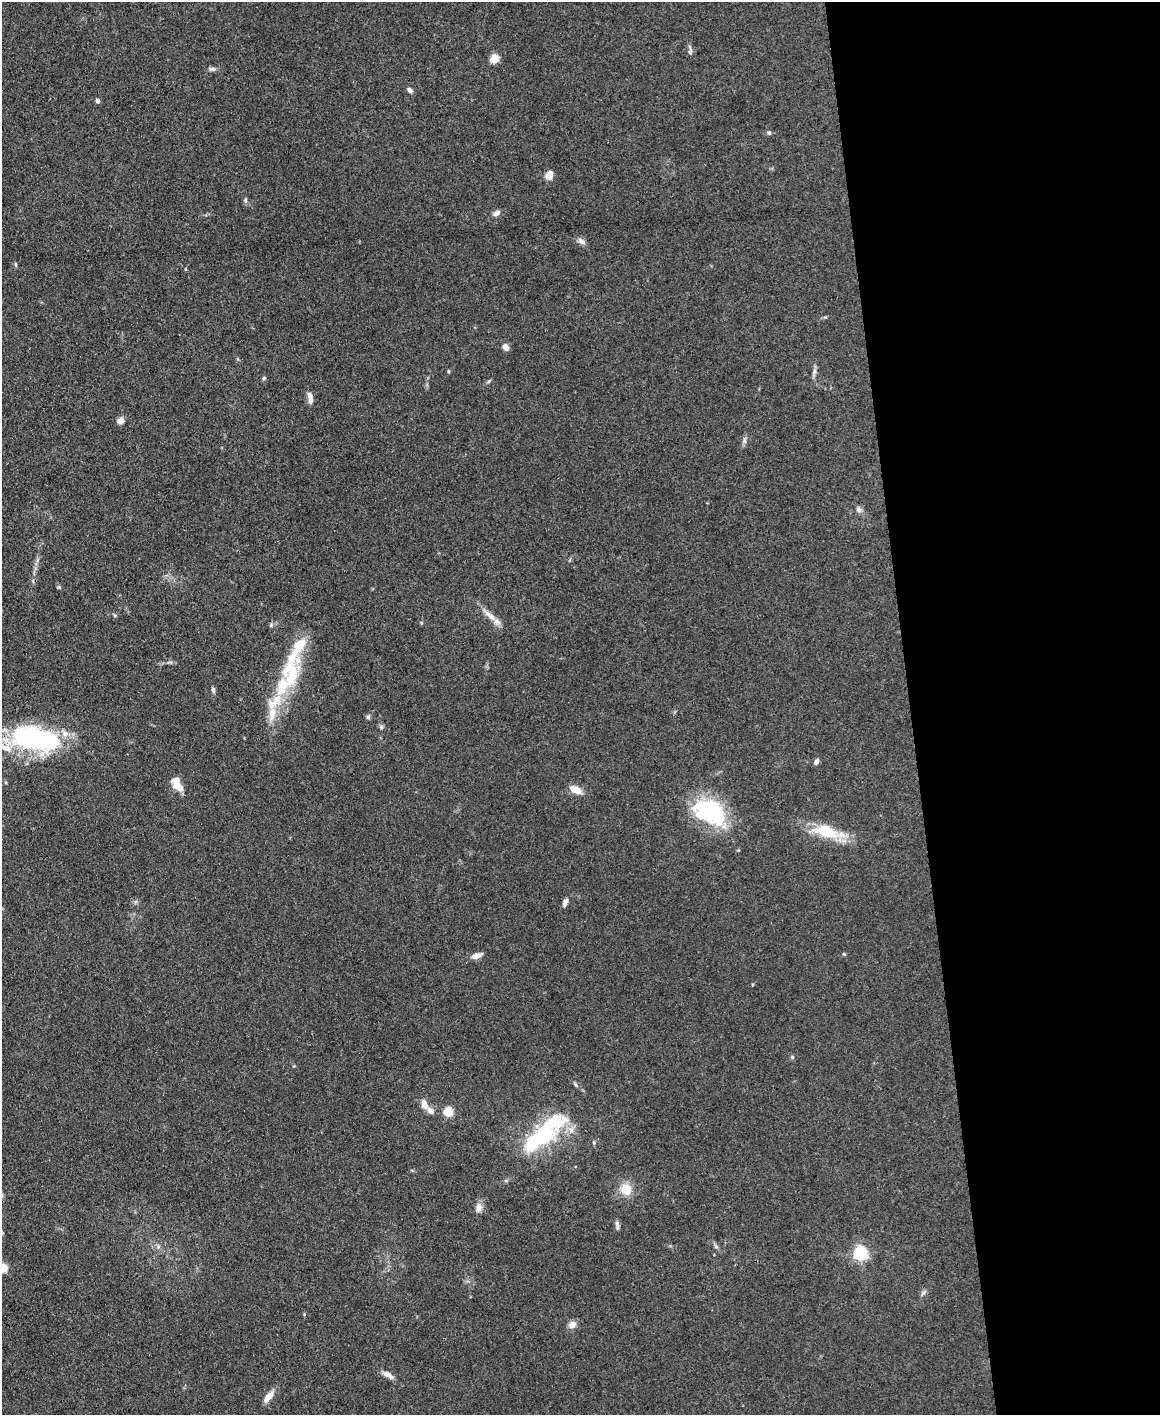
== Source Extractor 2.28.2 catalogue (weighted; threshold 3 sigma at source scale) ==
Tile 8 of 4 x 3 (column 4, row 2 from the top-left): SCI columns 3474-4631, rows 1657-3069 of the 4631 x 4616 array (HDU 1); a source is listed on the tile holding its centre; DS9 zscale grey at full resolution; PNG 1162 x 1417 px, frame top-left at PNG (2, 2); no overlay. Shown black and unused: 22% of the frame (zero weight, under 3 of 4 exposures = <1% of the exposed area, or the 3 px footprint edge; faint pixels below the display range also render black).
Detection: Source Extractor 2.28.2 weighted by HDU 2 'WHT'; one run over the whole footprint, this tile lists its part. Background 0.133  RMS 0.0076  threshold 0.0342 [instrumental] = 3 sigma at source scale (4.5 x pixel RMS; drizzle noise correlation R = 1.50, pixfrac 1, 0.05/0.05 arcsec/px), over >= 5 px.
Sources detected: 63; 4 inside a brighter object's white glare — not listed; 11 inside a brighter listed object's ellipse — not listed separately; the other 48 listed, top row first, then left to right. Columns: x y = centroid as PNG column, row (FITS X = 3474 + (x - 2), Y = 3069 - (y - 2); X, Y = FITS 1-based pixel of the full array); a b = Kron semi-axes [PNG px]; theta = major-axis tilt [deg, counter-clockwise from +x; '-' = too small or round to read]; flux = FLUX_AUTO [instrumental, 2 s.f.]
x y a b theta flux
690 47 10 3 -69 1.6
494 59 5 5 - 28
212 69 11 5 -9 2.1
410 90 7 5 -44 2.4
98 101 4 4 - 2.6
769 133 6 5 - 1.3
549 175 8 6 81 9.6
245 200 7 5 89 1.4
497 213 9 6 35 3
581 241 11 6 -40 3
15 264 6 3 -88 0.86
506 347 7 5 -52 5.2
814 371 8 5 71 2.2
264 378 5 4 - 1
489 381 8 3 45 1
310 398 14 6 -80 4.6
120 421 8 7 - 3.9
859 510 10 6 -72 2.6
59 587 5 4 - 1.3
488 614 13 6 -40 4.6
421 623 5 3 - 0.84
291 677 40 16 70 38
213 690 7 4 -83 1.6
272 714 23 10 80 12
368 717 5 5 - 1.5
381 727 6 4 50 1.2
36 738 59 31 -10 110
816 762 7 5 66 2.5
179 787 14 8 -33 8
576 790 12 7 -24 9.1
709 811 36 17 -68 31
826 831 33 15 -17 29
565 902 12 5 69 2.9
476 956 13 6 21 5.4
792 1057 5 5 - 1
576 1085 8 3 -71 1.1
424 1104 14 8 -72 5.4
448 1112 5 5 - 35
543 1134 54 21 35 69
626 1189 14 13 - 12
479 1208 12 8 85 4.7
617 1225 12 4 -85 2.3
860 1253 6 6 - 170
3 1268 9 8 - 10
304 1314 5 3 - 0.68
572 1325 9 8 - 4.9
388 1375 15 6 -32 4.6
268 1397 18 6 53 6.5
Isophote crosses this tile's border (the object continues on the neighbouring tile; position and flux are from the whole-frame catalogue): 2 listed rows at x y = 36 738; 3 1268